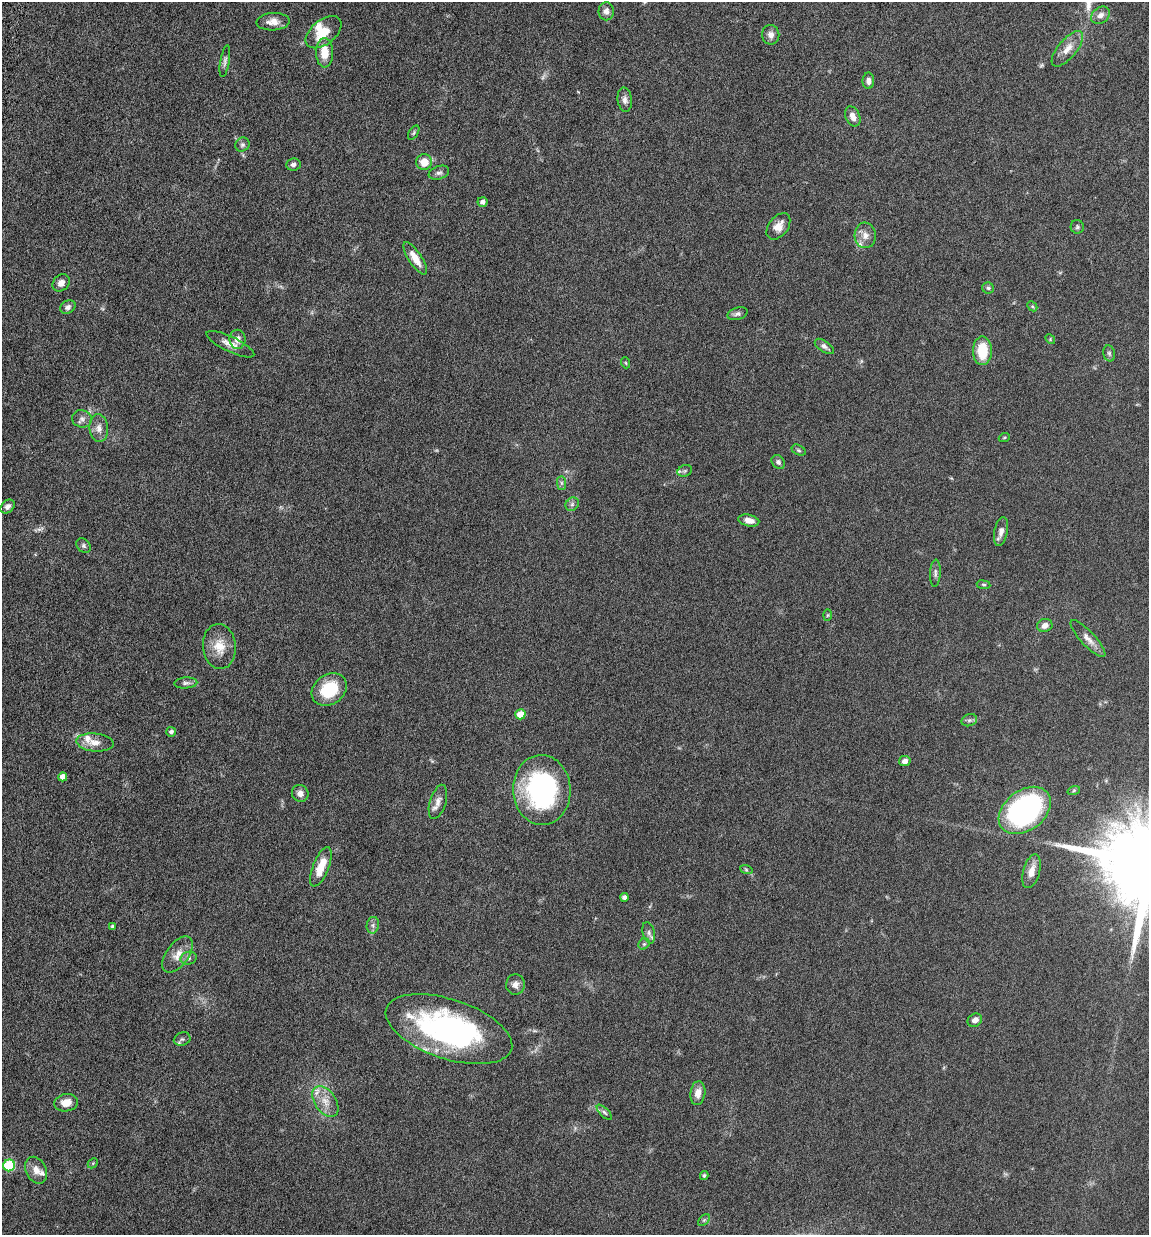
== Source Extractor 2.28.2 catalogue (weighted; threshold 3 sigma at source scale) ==
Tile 11 of 4 x 4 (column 3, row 3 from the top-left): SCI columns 2634-3780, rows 1329-2561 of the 5155 x 5142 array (HDU 1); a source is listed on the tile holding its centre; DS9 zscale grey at full resolution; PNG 1151 x 1237 px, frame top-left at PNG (2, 2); each listed source drawn as its Kron ellipse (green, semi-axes under 4 px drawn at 4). Nothing masked; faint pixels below the display range render black.
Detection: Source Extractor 2.28.2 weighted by HDU 2 'WHT'; one run over the whole footprint, this tile lists its part. Background 0.0613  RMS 0.0029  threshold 0.0117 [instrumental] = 3 sigma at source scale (4.09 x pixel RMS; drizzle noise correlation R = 1.36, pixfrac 0.8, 0.05/0.05 arcsec/px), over >= 5 px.
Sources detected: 96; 4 too faint to see at this stretch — neither listed nor drawn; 5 inside a brighter listed object's ellipse — not listed separately; the other 87 listed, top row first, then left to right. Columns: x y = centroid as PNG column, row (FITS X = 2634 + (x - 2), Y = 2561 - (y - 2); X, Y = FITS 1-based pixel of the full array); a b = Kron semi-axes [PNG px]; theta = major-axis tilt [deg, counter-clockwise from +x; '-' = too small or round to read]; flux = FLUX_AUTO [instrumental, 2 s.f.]
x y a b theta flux
606 11 9 7 89 1.2
1101 15 10 7 37 1.5
273 22 16 9 3 2.3
324 32 21 12 39 5.6
771 35 10 8 -81 1.3
1067 49 22 9 50 2.9
325 53 14 8 -88 4.6
225 61 16 4 80 0.84
868 81 8 6 -90 0.96
625 100 12 7 -84 1.2
853 116 10 7 -66 1.8
414 133 8 4 57 0.42
242 145 7 6 - 0.62
424 162 8 7 - 3.4
293 164 7 6 - 0.76
439 173 10 6 19 0.84
482 202 5 4 - 0.96
778 226 15 9 52 2.4
1077 227 7 6 - 0.56
865 235 13 10 -84 2.2
415 258 19 6 -56 3.4
61 283 9 7 45 1.6
988 288 6 5 - 0.5
1032 306 6 4 -44 0.36
68 307 8 6 30 0.87
738 314 10 6 17 0.83
237 339 9 8 - 1.7
1050 339 5 4 - 0.27
230 344 26 7 -26 2.3
824 346 11 5 -34 0.9
982 351 14 9 -90 7.7
1109 353 8 6 -74 0.56
626 363 5 3 - 0.27
82 419 10 8 -13 1.2
99 428 14 9 -84 1.8
1004 438 6 3 20 0.27
799 450 7 5 -28 0.44
778 462 7 6 - 0.75
685 471 7 5 21 0.53
561 483 7 4 -89 0.57
572 504 7 6 - 0.67
8 506 8 6 43 1
749 520 10 5 -12 1.8
1001 531 15 6 78 1.6
83 545 8 6 -47 0.64
935 573 14 5 86 0.83
984 585 7 4 -6 0.39
828 615 5 3 - 0.27
1045 625 8 6 17 1.6
1088 639 24 7 -47 2.1
219 646 22 16 -84 4.7
186 683 11 5 4 0.79
329 689 19 14 35 11
520 714 5 5 - 3.9
969 720 8 6 20 0.66
171 732 5 5 - 0.75
95 742 19 9 -5 2.6
905 761 6 5 - 1.2
63 777 4 4 - 1.6
542 790 35 29 -87 38
1074 790 6 4 19 0.39
300 793 8 8 - 1.3
438 802 18 8 73 1.8
1025 810 29 20 37 61
321 867 21 8 68 4.9
746 869 6 4 -20 0.39
1032 871 17 8 75 2.6
624 897 4 4 - 0.66
373 925 8 6 78 0.81
112 926 4 3 - 0.35
649 933 11 6 -76 0.94
644 944 6 5 - 0.5
177 955 21 11 54 3
189 958 8 6 15 0.75
515 984 10 9 - 1.3
975 1020 7 6 - 1.3
449 1029 66 30 -18 63
182 1039 8 6 21 0.64
698 1093 12 7 82 2.2
325 1101 17 10 -56 3.2
66 1103 12 8 10 3.1
604 1112 10 4 -45 0.62
93 1163 6 4 46 0.34
9 1165 6 5 - 20
36 1170 14 10 -64 2.1
704 1175 4 4 - 0.45
704 1220 7 4 45 0.41